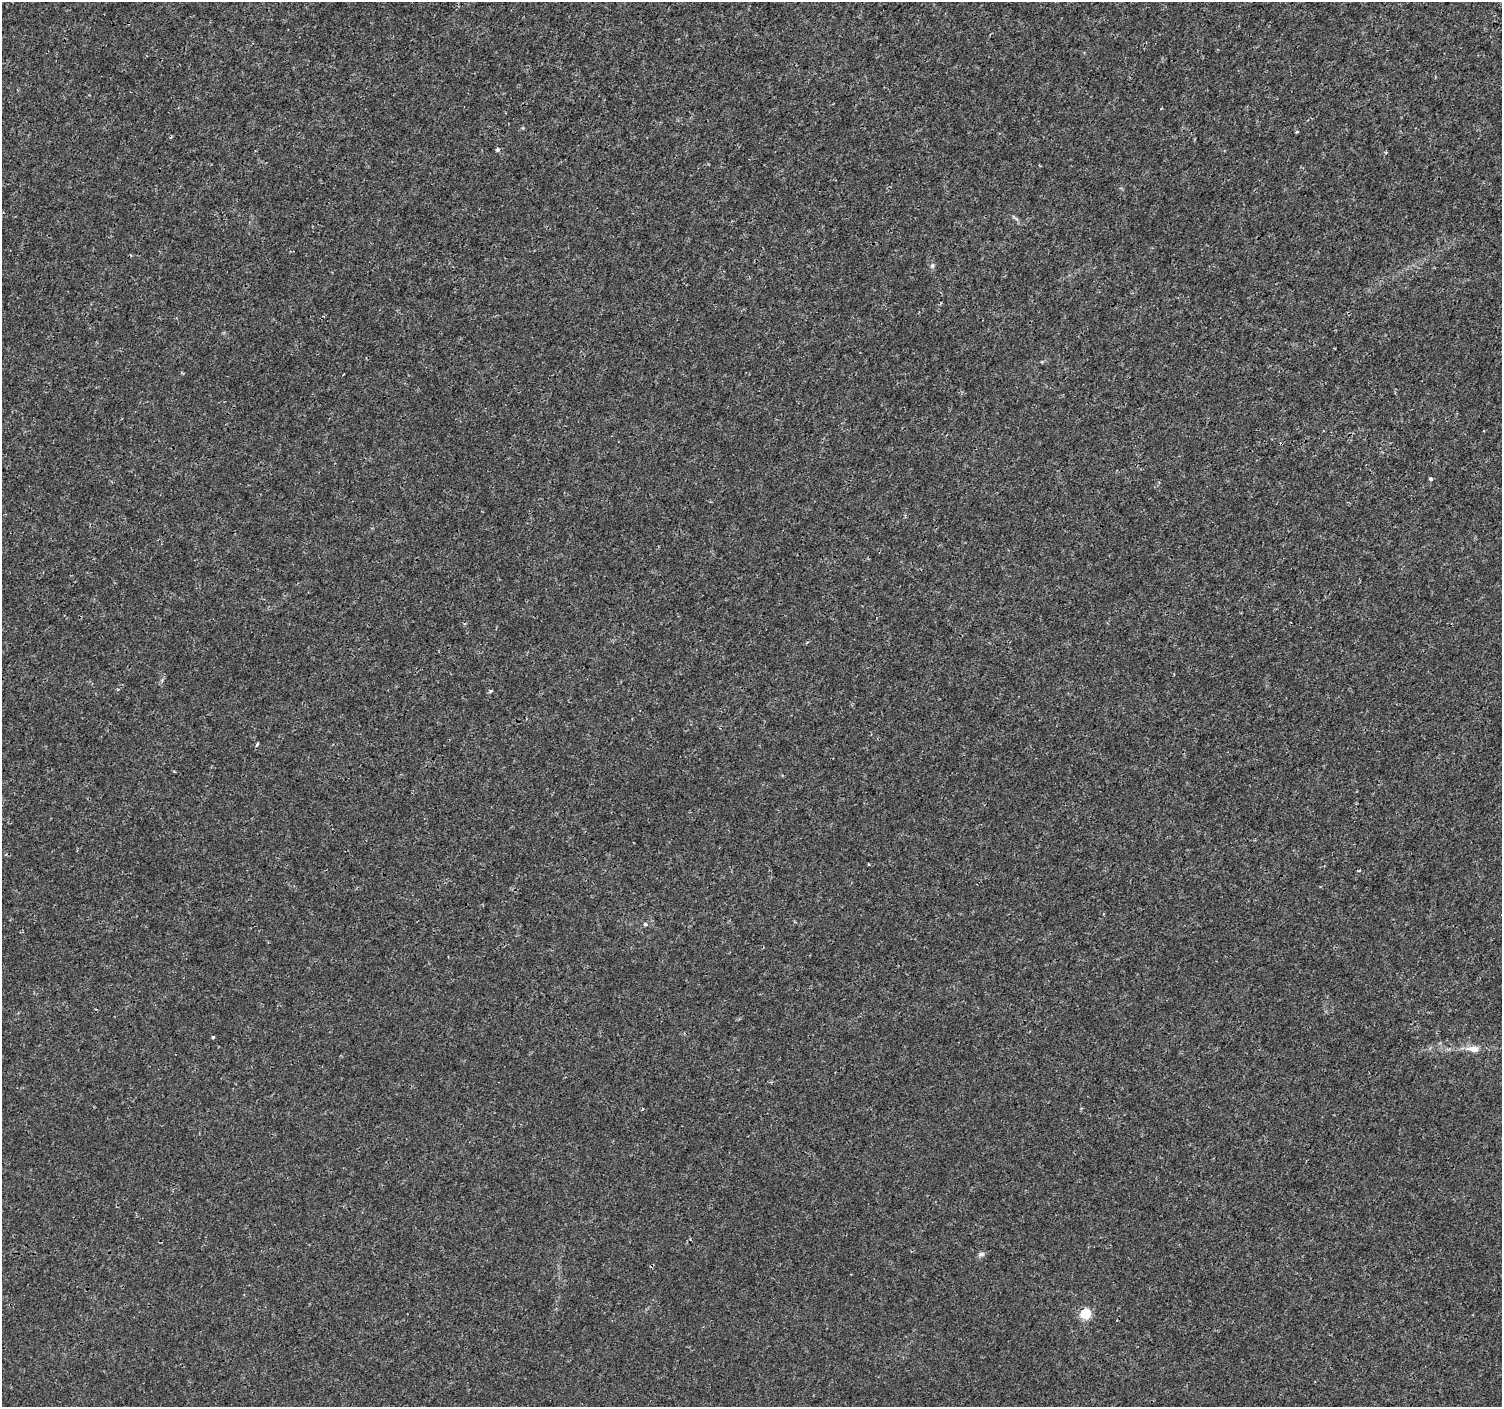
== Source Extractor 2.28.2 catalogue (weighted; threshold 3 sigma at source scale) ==
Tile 10 of 4 x 4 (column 2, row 3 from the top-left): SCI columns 1501-3000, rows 1576-2980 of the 6008 x 6026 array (HDU 1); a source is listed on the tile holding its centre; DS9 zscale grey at full resolution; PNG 1504 x 1409 px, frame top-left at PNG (2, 2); no overlay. Shown black and unused: <1% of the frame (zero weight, under 3 of 4 exposures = <1% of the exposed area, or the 3 px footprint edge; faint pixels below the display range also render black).
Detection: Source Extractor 2.28.2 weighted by HDU 2 'WHT'; one run over the whole footprint, this tile lists its part. Background 9.38e-04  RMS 9.4e-04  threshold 0.00421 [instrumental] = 3 sigma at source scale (4.5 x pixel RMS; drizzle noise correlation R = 1.50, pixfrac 1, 0.0396/0.0396 arcsec/px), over >= 5 px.
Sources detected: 16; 1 cosmic-ray / hot-pixel residue — not listed; the other 15 listed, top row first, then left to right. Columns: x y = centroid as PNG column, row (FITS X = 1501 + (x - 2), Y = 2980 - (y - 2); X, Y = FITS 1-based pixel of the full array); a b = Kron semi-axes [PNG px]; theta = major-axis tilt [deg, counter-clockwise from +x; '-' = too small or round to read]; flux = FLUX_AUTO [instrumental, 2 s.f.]
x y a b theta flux
1297 132 5 3 - 0.1
498 149 4 4 - 0.29
932 266 7 5 76 0.21
1431 478 3 3 - 0.29
118 689 4 3 - 0.087
490 691 5 3 - 0.17
257 744 5 3 - 0.18
869 864 3 3 - 0.091
1358 871 5 2 - 0.11
645 924 5 5 - 0.17
213 1037 4 3 - 0.13
1473 1049 18 9 -6 0.83
642 1109 4 2 - 0.14
981 1254 9 5 8 0.25
1085 1314 5 5 - 6.3